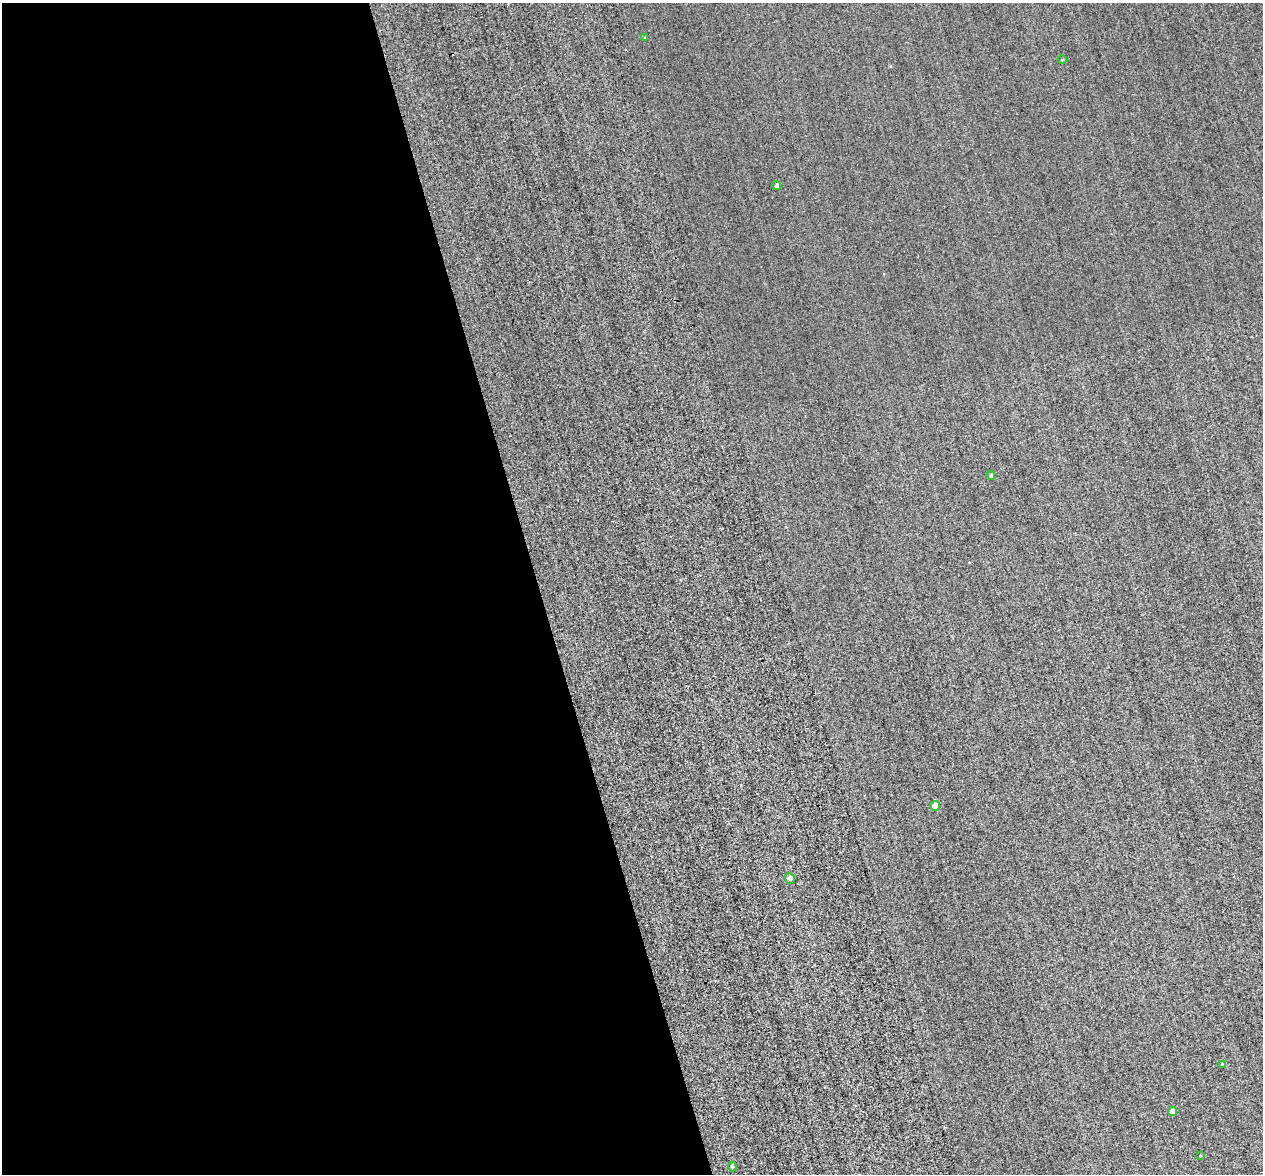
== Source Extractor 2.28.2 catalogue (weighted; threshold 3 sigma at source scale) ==
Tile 9 of 4 x 4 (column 1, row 3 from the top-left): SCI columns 69-1329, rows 1664-2835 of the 5399 x 5373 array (HDU 1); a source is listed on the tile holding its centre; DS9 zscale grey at full resolution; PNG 1265 x 1176 px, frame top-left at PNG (2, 3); each listed source drawn as its Kron ellipse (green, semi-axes under 4 px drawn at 4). Shown black and unused: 43% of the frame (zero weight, under 2 of 3 exposures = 12% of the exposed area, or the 3 px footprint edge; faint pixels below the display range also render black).
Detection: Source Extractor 2.28.2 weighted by HDU 2 'WHT'; one run over the whole footprint, this tile lists its part. Background 0.287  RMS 3.4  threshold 15.4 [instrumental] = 3 sigma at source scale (4.5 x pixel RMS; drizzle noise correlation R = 1.50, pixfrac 1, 0.05/0.05 arcsec/px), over >= 5 px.
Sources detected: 10; all 10 listed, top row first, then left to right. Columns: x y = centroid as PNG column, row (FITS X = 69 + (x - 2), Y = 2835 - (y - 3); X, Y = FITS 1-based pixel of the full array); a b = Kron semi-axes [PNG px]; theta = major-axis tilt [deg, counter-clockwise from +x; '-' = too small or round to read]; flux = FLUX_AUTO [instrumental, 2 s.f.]
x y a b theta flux
645 38 4 3 - 230
1062 60 4 3 - 250
777 186 4 4 - 660
991 476 4 3 - 410
935 806 5 4 - 2400
790 878 5 5 - 980
1222 1064 3 3 - 300
1172 1111 4 4 - 1800
1200 1156 3 2 - 220
732 1167 5 4 - 490